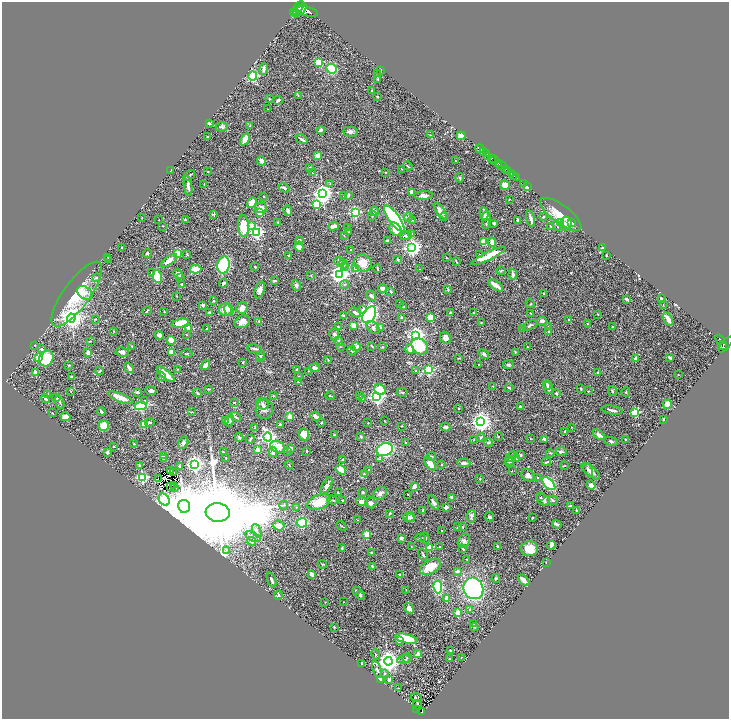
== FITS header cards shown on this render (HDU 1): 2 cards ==
NAXIS1  =                 1454
NAXIS2  =                 1434

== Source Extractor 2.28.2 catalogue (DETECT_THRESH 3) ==
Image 1454 x 1434 px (HDU 1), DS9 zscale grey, zoomed out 1/2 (1 PNG px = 2 x 2 image px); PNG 731 x 721 px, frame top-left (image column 2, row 1434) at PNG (2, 2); each listed source drawn as its Kron ellipse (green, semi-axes under 4 px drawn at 4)
Background 0.66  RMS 0.022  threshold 0.0665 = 3 sigma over >= 5 px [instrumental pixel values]
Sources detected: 575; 26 cannot appear on this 1/2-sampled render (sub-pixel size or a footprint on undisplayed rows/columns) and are neither listed nor drawn; of the other 549, the 500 brightest by FLUX_AUTO listed and drawn (49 fainter detections omitted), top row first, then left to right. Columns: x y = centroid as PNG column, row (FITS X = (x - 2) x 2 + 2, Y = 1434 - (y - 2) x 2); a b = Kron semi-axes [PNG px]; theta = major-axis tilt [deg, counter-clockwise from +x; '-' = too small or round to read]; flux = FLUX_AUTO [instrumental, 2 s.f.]
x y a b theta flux
298 8 8 3 46 3800
300 10 8 2 42 3300
293 12 4 1 - 350
307 12 11 5 -14 3200
295 13 4 2 - 440
319 62 3 3 - 130
264 69 6 3 88 12
331 69 5 5 - 130
380 70 4 2 - 1.9
377 74 2 2 - 3.3
253 76 4 4 - 430
378 79 3 2 - 4
372 91 4 2 - 4.9
298 96 4 2 - 2.3
377 97 3 3 - 2.7
269 99 2 2 - 4
278 100 4 3 - 7.4
268 109 2 2 - 2.1
209 123 2 2 - 8
250 125 3 2 - 2.5
222 127 6 4 0 9.9
321 130 4 3 - 9.6
350 132 7 5 0 14
431 135 3 2 - 4.1
461 136 4 4 - 21
208 137 3 2 - 3.6
245 139 6 3 61 52
302 139 6 2 -34 12
480 149 4 2 - 2100
484 152 4 2 - 580
486 153 2 1 - 190
318 156 4 4 - 31
488 157 3 2 - 140
491 159 3 2 - 170
455 160 3 2 - 2.2
494 160 5 1 - 310
261 161 5 3 - 24
498 163 3 2 - 440
501 165 5 3 - 380
407 166 5 2 - 4.7
309 168 2 2 - 15
401 169 3 2 - 2.3
505 169 3 2 - 1100
170 171 2 1 - 1.9
208 171 3 2 - 2.2
508 171 3 1 - 330
385 172 2 2 - 3.4
312 173 2 1 - 1.8
511 174 2 1 - 360
189 175 6 2 34 6.1
514 176 2 2 - 440
516 177 2 1 - 310
460 178 5 3 - 5.3
330 183 3 2 - 2.5
523 183 2 1 - 14
204 184 2 1 - 2.2
505 185 5 4 - 35
188 186 10 3 -83 16
527 187 4 2 - 69
284 188 5 3 - 9.6
412 192 2 2 - 42
323 194 4 4 - 2400
343 195 2 2 - 5.6
348 195 4 2 - 7.4
424 195 9 4 3 16
264 196 3 2 - 3.2
509 200 2 2 - 2
252 203 6 4 53 56
316 204 3 3 - 200
261 208 6 5 - 31
288 210 5 2 - 11
440 210 9 4 -54 24
375 211 5 3 - 9.3
355 212 3 3 - 580
260 213 2 2 - 58
214 214 4 3 - 4.5
484 214 6 3 -81 15
561 214 25 9 -37 71
372 216 5 2 - 4.3
408 217 5 3 - 5.7
444 217 4 3 - 4.3
486 217 5 4 - 23
543 217 3 3 - 3.6
142 218 2 2 - 2
394 219 15 5 -54 570
531 219 8 2 -75 18
159 220 2 1 - 2
185 220 2 2 - 3.6
412 220 4 3 - 4
518 220 3 3 - 12
572 222 4 3 - 40
278 223 3 2 - 3.8
494 223 4 3 - 5.4
560 223 3 2 - 42
566 223 7 5 82 21
486 224 4 2 - 3.5
251 225 3 2 - 25
163 226 2 1 - 2.4
243 226 11 5 -87 110
333 226 5 3 - 27
551 226 3 2 - 7.7
557 226 6 3 -63 5.4
348 228 3 2 - 4
396 229 7 5 -53 42
257 232 4 3 - 900
349 232 3 2 - 3.2
412 234 3 3 - 3.7
344 236 2 1 - 2.4
406 236 5 4 - 8.7
299 240 3 2 - 5.9
387 241 2 2 - 24
484 242 4 3 - 62
492 242 5 3 - 27
299 247 5 4 - 21
122 248 2 2 - 6.1
412 248 4 4 - 1800
602 248 3 2 - 5.2
351 250 2 2 - 2.8
147 253 4 3 - 6.9
178 253 3 3 - 150
187 254 4 2 - 3.4
479 255 3 3 - 6
606 255 2 2 - 2.5
288 256 3 2 - 3
488 256 19 4 26 110
108 257 4 3 - 4.3
447 258 2 2 - 2.4
108 259 4 3 - 4.6
398 259 2 2 - 6.6
169 261 9 4 35 30
456 261 4 2 - 3.5
339 262 5 3 - 7.4
363 263 9 8 - 48
343 264 5 3 - 8.4
224 265 8 6 78 300
345 266 3 3 - 4
255 267 3 2 - 4.1
355 268 3 3 - 16
377 268 4 2 - 3.1
195 269 6 4 2 61
420 269 2 1 - 2.1
501 271 4 3 - 4.1
152 273 4 3 - 3.4
178 274 5 3 - 22
340 274 4 4 - 2400
513 274 5 3 - 15
157 276 6 3 -77 150
311 276 3 3 - 2.3
180 277 3 2 - 3.2
96 278 3 3 - 6
274 281 3 2 - 6.9
224 283 4 3 - 8.3
182 284 3 2 - 5.1
296 285 5 4 - 9.8
345 285 4 3 - 5.3
496 285 8 3 -36 39
383 288 4 3 - 27
260 290 9 4 71 21
448 290 3 3 - 4
391 292 3 2 - 4.8
85 293 8 6 -36 21
544 293 2 2 - 2.1
77 294 39 13 54 160
177 296 3 2 - 2.9
371 296 5 3 - 14
661 298 2 2 - 8.2
627 299 4 2 - 11
214 301 2 2 - 3.1
400 303 3 2 - 5.2
530 304 4 2 - 2.8
203 305 3 2 - 8.6
663 305 3 2 - 1.8
404 307 3 3 - 5.1
242 308 6 5 - 26
225 310 6 6 - 49
229 310 6 4 -79 11
363 310 2 2 - 21
147 311 4 2 - 3.3
164 311 3 2 - 2.3
355 312 6 3 -32 17
210 313 2 2 - 19
450 313 4 3 - 6.8
473 313 2 2 - 2.5
531 313 4 2 - 2.7
598 314 2 2 - 1.7
343 315 3 2 - 6.7
369 315 9 6 57 920
431 317 4 3 - 95
71 318 4 4 - 3100
402 318 3 2 - 17
95 319 4 2 - 2.7
668 319 7 3 -58 27
569 320 4 3 - 7.2
259 321 2 2 - 14
542 321 5 4 - 14
242 322 8 6 31 29
481 322 2 2 - 2.5
180 323 9 3 13 110
588 324 3 3 - 2.9
353 325 4 4 - 30
530 325 8 3 27 7.2
338 327 3 2 - 2.3
380 327 2 2 - 55
548 327 3 3 - 3.8
613 327 3 2 - 4.3
188 328 3 3 - 42
373 328 7 5 -40 12
207 329 2 2 - 9.7
522 329 2 2 - 3.3
114 331 2 2 - 2.5
549 331 2 2 - 9
334 334 6 5 - 10
159 335 4 4 - 12
186 335 2 2 - 2.4
416 335 4 4 - 1800
445 338 6 5 - 20
720 339 5 2 - 130
171 340 5 3 - 49
90 341 3 2 - 2.1
339 341 5 4 - 6.5
35 345 4 3 - 4.1
723 345 4 3 - 510
726 345 9 3 49 500
132 346 2 2 - 2.5
340 346 3 2 - 2.6
372 346 4 3 - 3.4
382 346 4 2 - 3.1
420 346 9 7 -46 150
356 347 5 3 - 19
527 347 2 1 - 2.4
42 349 3 2 - 5.9
254 349 7 3 -9 10
410 349 4 4 - 22
352 351 5 4 - 5.5
122 352 6 4 -8 19
171 352 3 3 - 64
516 352 4 2 - 3.4
88 353 4 3 - 22
186 354 6 2 -3 3.4
484 354 6 4 -37 7.6
261 356 5 3 - 4.5
38 357 2 2 - 83
46 358 8 7 - 140
261 358 3 3 - 4
458 358 3 2 - 2
670 358 4 2 - 8.9
635 359 4 3 - 12
328 360 3 2 - 3
243 362 2 2 - 3.3
479 364 2 2 - 1.8
205 365 5 3 - 13
508 365 5 4 - 7.2
69 366 3 2 - 2.4
129 368 6 3 -53 19
315 368 5 3 - 13
178 369 2 2 - 2.3
297 370 4 3 - 10
428 370 3 3 - 460
99 371 4 2 - 4.8
309 371 2 2 - 1.8
416 371 3 2 - 4.5
36 373 2 2 - 69
598 373 3 3 - 4.9
166 374 11 4 -40 55
678 374 2 2 - 2.7
161 376 5 3 - 5.8
299 376 3 2 - 2.4
71 377 3 2 - 4.9
298 382 2 1 - 2.6
547 385 5 3 - 7.2
493 386 3 2 - 2.2
509 388 4 2 - 6.4
548 388 6 4 -75 11
208 389 4 2 - 4.9
581 389 2 2 - 4.3
380 390 6 5 - 130
71 391 3 2 - 1.9
151 391 6 4 -8 14
588 391 2 2 - 2.5
612 391 5 3 - 5.2
137 392 3 3 - 5.3
402 392 6 2 -2 4.9
626 392 5 3 - 3.6
197 393 4 3 - 4.6
556 393 3 3 - 4
48 394 3 3 - 3.5
273 396 4 3 - 3.1
330 396 5 2 - 3.4
360 396 3 2 - 3.5
377 397 4 4 - 1300
56 398 4 3 - 5.5
120 398 13 4 -22 64
362 398 2 2 - 2.8
45 399 5 3 - 9.1
145 400 3 3 - 5.1
60 402 7 3 -69 7.6
234 403 2 2 - 17
263 404 6 5 - 11
667 404 5 3 - 39
140 406 6 4 5 190
520 406 2 2 - 5.3
459 408 3 2 - 3
264 409 10 8 81 25
612 410 10 3 -10 12
101 412 4 2 - 7.9
191 412 4 1 - 2.4
635 412 3 3 - 300
52 413 2 2 - 2.2
316 416 5 3 - 16
65 417 5 4 - 18
236 417 6 3 -33 5.5
290 417 3 2 - 80
663 419 2 2 - 4.4
225 421 3 2 - 2.4
229 421 6 4 70 9.4
384 421 4 2 - 1.8
150 422 5 3 - 6.6
321 422 2 2 - 4.1
481 422 4 4 - 2300
368 423 2 2 - 3.9
144 424 4 3 - 67
280 424 3 3 - 5
104 426 5 5 - 51
401 426 2 2 - 2.6
445 427 5 4 - 11
571 427 3 2 - 1.8
255 428 3 2 - 4.5
564 431 3 3 - 4.2
304 434 6 5 - 53
334 435 3 2 - 2.9
599 435 7 4 -41 20
239 437 4 3 - 5.4
268 437 4 4 - 1200
361 437 3 2 - 7.5
481 437 4 4 - 5.4
498 437 3 2 - 2.2
250 439 5 2 - 5.9
474 439 3 3 - 3
531 439 3 3 - 2.3
544 439 4 2 - 12
625 439 2 2 - 2.4
611 441 7 3 -16 8.6
488 442 4 3 - 6.9
183 443 6 4 64 11
405 443 3 2 - 2.5
134 444 3 3 - 2.5
114 447 3 3 - 3.6
278 447 8 5 -25 63
291 448 4 3 - 9.4
257 450 2 2 - 61
385 450 8 6 19 320
288 451 2 2 - 3
307 451 2 2 - 7.6
107 452 4 3 - 9.1
223 452 4 3 - 3.3
273 452 5 3 - 25
561 452 5 3 - 6.8
550 453 4 2 - 2.7
520 455 2 2 - 21
163 456 3 3 - 5.8
431 456 4 3 - 3.4
511 456 6 3 41 8.1
226 458 3 2 - 2
164 459 2 1 - 3.1
380 459 4 3 - 4.6
517 459 2 2 - 10
343 460 2 2 - 15
509 461 5 3 - 4.5
546 462 5 2 - 6.2
464 463 6 3 -3 12
509 463 4 2 - 3.4
195 464 4 4 - 1500
430 464 8 4 -53 51
139 465 3 3 - 5.3
289 465 4 2 - 2.4
441 465 3 2 - 3.2
179 466 3 3 - 5
564 466 4 2 - 2.4
170 470 2 1 - 2
341 470 5 4 - 42
368 470 3 2 - 3.4
588 470 7 4 -67 10
512 471 2 1 - 1.8
591 471 11 5 -39 20
174 472 2 1 - 2
364 474 2 2 - 2.8
528 475 7 5 -39 16
142 477 3 3 - 470
537 477 2 2 - 3
158 478 2 1 - 2.9
480 479 3 3 - 2.7
549 484 8 4 -46 420
173 485 2 1 - 2.3
591 485 5 4 - 17
326 486 9 3 63 14
414 486 4 2 - 22
171 487 2 2 - 2.1
174 488 2 1 - 1.7
362 492 3 2 - 6
338 493 3 2 - 3.9
380 493 7 5 33 14
408 494 2 2 - 2.6
452 497 3 2 - 8
541 497 3 2 - 2.6
164 500 6 5 - 820
333 500 5 2 - 3.6
543 500 7 5 -30 17
553 500 5 2 - 6.3
342 501 4 2 - 3.2
319 502 12 7 22 84
362 502 6 4 -11 23
433 502 8 3 -59 12
371 503 6 5 - 12
284 505 4 2 - 4.3
184 506 6 6 - 17000
571 506 3 2 - 13
296 507 3 3 - 3.4
446 507 3 3 - 15
577 510 3 2 - 3.1
423 511 3 2 - 8.1
218 512 12 9 -6 110000
390 513 2 2 - 7.2
471 516 6 4 85 10
409 517 5 4 - 15
411 517 5 3 - 11
489 517 5 4 - 8.1
532 517 3 2 - 2.8
358 520 2 2 - 2.1
302 523 5 5 - 190
557 524 5 2 - 15
279 526 6 5 - 27
341 526 5 2 - 3.4
458 527 3 2 - 6.2
462 527 2 2 - 2
257 531 7 3 -67 9.3
442 531 2 2 - 3.5
367 534 3 2 - 140
252 537 8 3 -25 11
401 538 3 2 - 15
421 538 5 2 - 4.4
425 538 6 3 -71 7.1
252 541 4 4 - 12
464 541 7 5 59 14
551 545 4 3 - 25
411 546 3 2 - 2.1
497 546 3 3 - 4
429 547 2 2 - 96
439 547 2 2 - 3.6
342 548 4 3 - 5.7
463 549 3 2 - 3.7
530 549 8 7 - 52
227 550 3 3 - 5.4
372 552 3 3 - 4
423 555 6 2 -60 5.6
466 559 3 2 - 2
546 562 2 2 - 2.4
322 564 5 2 - 3.4
373 567 3 3 - 4.9
430 567 11 7 29 71
457 571 4 3 - 13
312 574 3 3 - 25
400 575 2 2 - 28
496 578 4 3 - 4.9
271 580 8 2 -69 9.5
524 580 7 2 -43 45
438 587 6 4 -80 280
473 588 11 10 - 670
406 590 2 2 - 1.8
356 591 3 3 - 5.1
278 595 5 3 - 3.6
360 595 4 3 - 7.9
447 599 4 3 - 29
325 602 2 2 - 2.2
344 602 2 2 - 2.5
409 608 6 4 -57 21
470 610 3 3 - 3.2
458 613 2 2 - 88
473 624 3 2 - 2.7
334 627 3 2 - 3.8
474 627 4 3 - 3.1
406 639 11 4 -13 130
399 641 4 3 - 7
450 651 3 2 - 5.9
418 654 3 2 - 32
376 655 5 2 - 3.3
461 657 2 1 - 2.1
407 658 5 3 - 3.6
404 659 6 2 6 5.3
449 659 2 2 - 3.8
388 661 4 4 - 3700
361 663 3 2 - 2.8
377 670 9 3 -73 10
385 674 3 3 - 3.3
380 679 4 3 - 47
389 680 3 3 - 14
399 688 2 2 - 1.9
416 698 6 3 -18 4.6
418 705 5 3 - 19
417 709 2 1 - 9.2
421 712 4 2 - 100
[49 fainter detections neither listed nor drawn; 26 sub-pixel or undisplayed-footprint detections neither listed nor drawn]